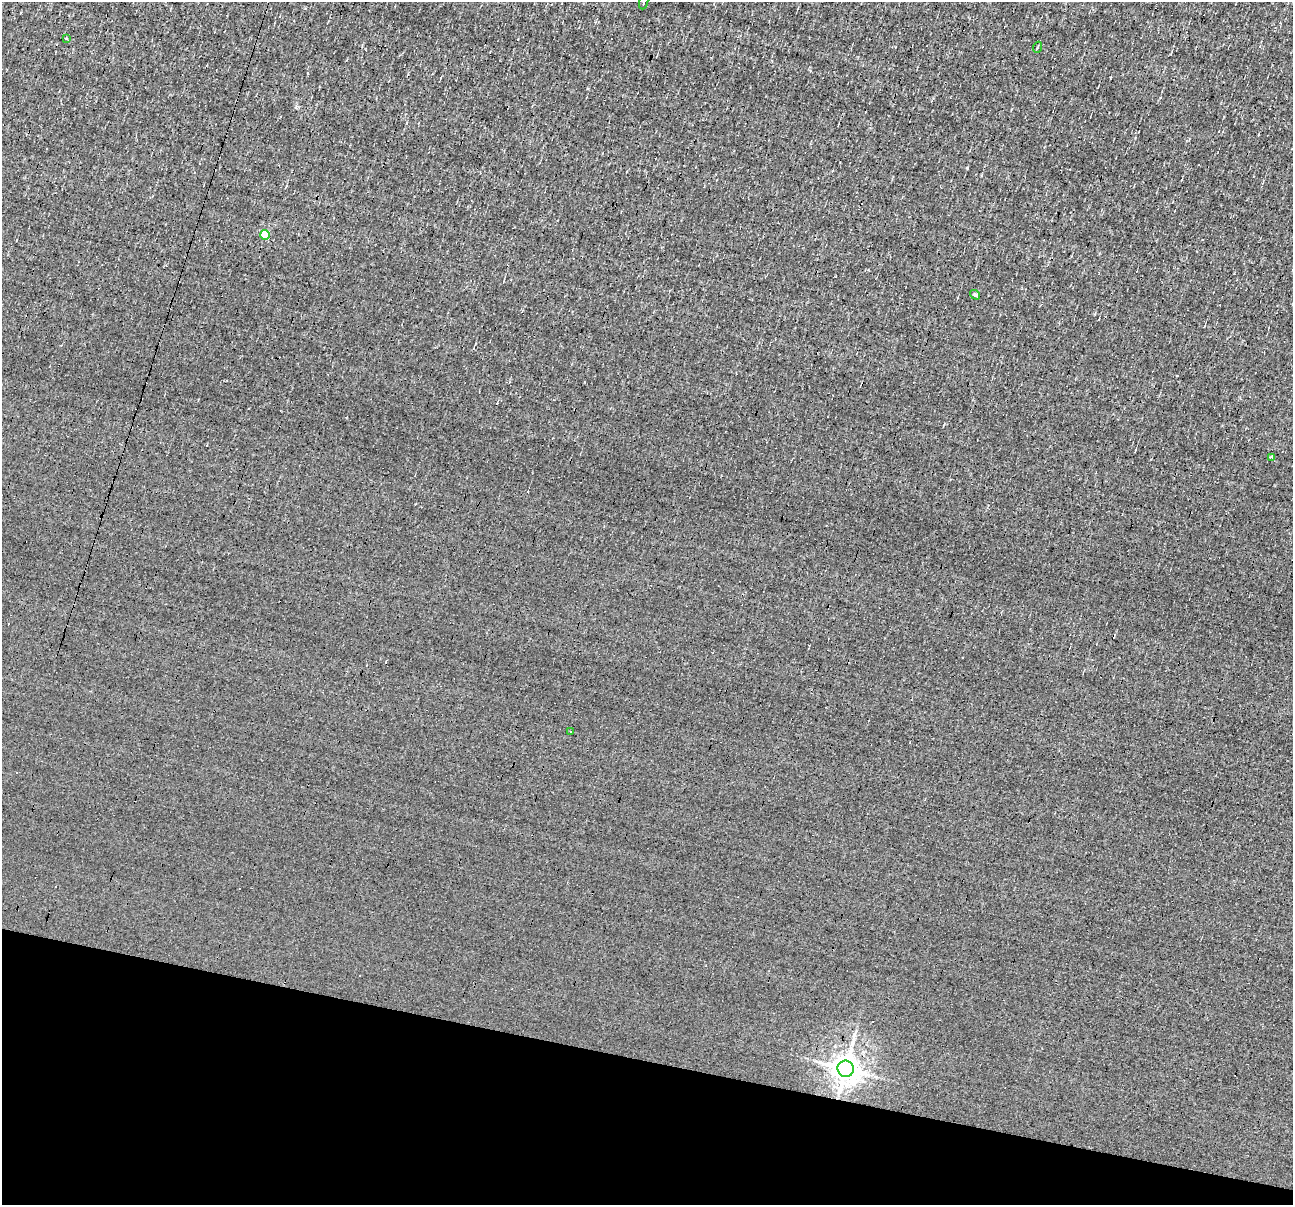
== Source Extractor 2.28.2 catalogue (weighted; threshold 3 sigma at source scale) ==
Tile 15 of 4 x 4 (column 3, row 4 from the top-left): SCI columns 2581-3871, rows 250-1452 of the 5161 x 5185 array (HDU 1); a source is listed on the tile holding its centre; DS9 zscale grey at full resolution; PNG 1295 x 1207 px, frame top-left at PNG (2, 2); each listed source drawn as its Kron ellipse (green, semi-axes under 4 px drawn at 4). Shown black and unused: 12% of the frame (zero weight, under 3 of 4 exposures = <1% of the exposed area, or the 3 px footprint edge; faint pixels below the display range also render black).
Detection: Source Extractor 2.28.2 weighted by HDU 2 'WHT'; one run over the whole footprint, this tile lists its part. Background 8.59e-04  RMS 0.042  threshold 0.191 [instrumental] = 3 sigma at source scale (4.5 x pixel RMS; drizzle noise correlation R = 1.50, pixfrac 1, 0.05/0.05 arcsec/px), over >= 5 px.
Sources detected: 13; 4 cosmic-ray / hot-pixel residue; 1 long thin detection or spike segment (spike, bleed or trail) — neither listed nor drawn; the other 8 listed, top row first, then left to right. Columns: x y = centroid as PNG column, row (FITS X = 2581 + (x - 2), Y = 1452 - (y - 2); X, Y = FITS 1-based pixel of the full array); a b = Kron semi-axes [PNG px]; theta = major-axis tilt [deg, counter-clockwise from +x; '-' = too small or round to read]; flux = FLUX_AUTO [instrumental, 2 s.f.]
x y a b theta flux
644 2 7 2 70 7
66 39 3 3 - 10
1038 47 5 3 - 4.2
265 235 5 5 - 120
975 295 5 4 - 8.2
1272 458 4 3 - 16
570 731 2 2 - 3.3
846 1069 8 8 - 6000
Overlapping masked pixels (flux is a lower limit): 1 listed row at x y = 846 1069
Isophote crosses this tile's border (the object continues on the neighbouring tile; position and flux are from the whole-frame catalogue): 1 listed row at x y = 644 2